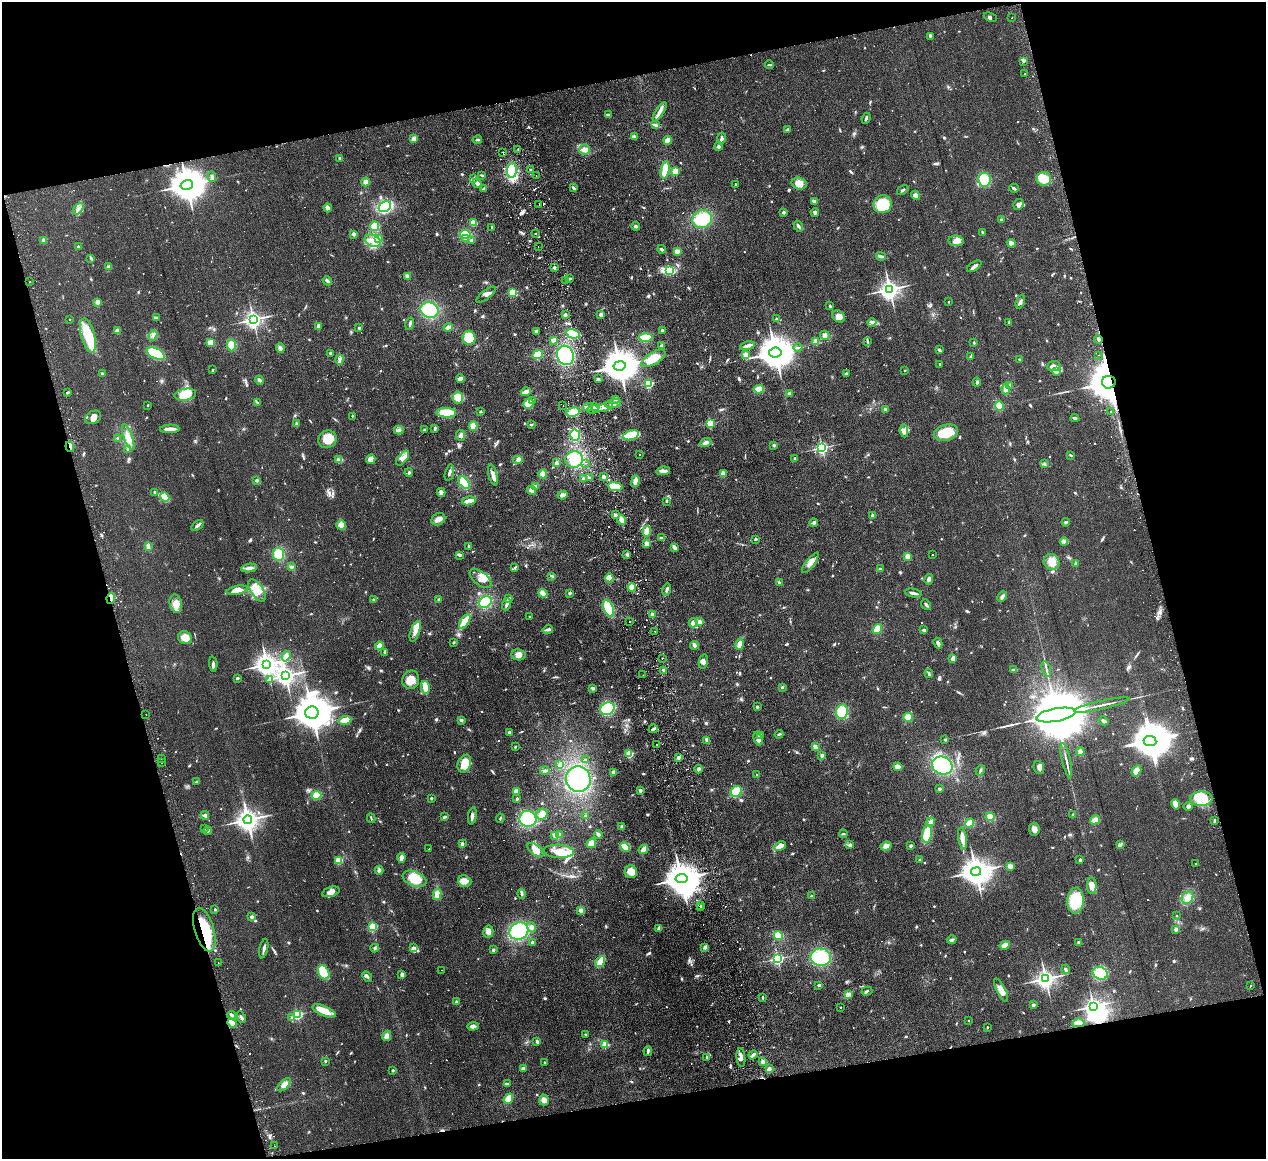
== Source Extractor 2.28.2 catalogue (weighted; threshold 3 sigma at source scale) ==
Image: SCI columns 57-5109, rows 279-4905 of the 5166 x 5065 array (HDU 1 of 3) = the unmasked area's bounding box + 8 px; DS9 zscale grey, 4 x 4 block average (1 PNG px = mean of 4 x 4 image px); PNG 1268 x 1161 px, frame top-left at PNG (2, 2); each listed source drawn as its Kron ellipse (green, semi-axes under 4 px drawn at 4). Shown black and unused: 29% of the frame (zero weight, under 2 of 3 exposures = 3% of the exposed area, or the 3 px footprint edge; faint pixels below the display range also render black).
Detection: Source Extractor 2.28.2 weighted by HDU 2 'WHT'. Background 0.0582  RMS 0.0088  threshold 0.0396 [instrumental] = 3 sigma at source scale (4.5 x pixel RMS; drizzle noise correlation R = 1.50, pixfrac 1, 0.05/0.05 arcsec/px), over >= 5 px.
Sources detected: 1174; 6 too faint to see at this stretch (4 x 4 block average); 8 inside a brighter object's white glare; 36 cosmic-ray / hot-pixel residue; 3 long thin detections or spike segments (spike, bleed or trail) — neither listed nor drawn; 11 coinciding with a brighter row at this scale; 54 inside a brighter listed object's ellipse — not listed separately; of the other 1056, all 500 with FLUX_AUTO >= 5.88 (the completeness limit of this list) listed and drawn (556 fainter detections not listed), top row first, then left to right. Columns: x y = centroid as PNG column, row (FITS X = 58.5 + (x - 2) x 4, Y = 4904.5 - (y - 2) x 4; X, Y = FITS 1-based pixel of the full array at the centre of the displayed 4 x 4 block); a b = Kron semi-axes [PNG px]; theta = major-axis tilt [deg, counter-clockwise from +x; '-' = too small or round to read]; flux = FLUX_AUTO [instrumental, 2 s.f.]
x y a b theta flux
990 17 7 3 -23 10
1012 18 2 2 - 7.6
930 36 4 2 - 8.6
1023 61 3 2 - 8.2
769 65 4 2 - 6
1025 74 2 2 - 17
660 112 11 3 58 27
608 114 3 2 - 7.9
866 118 5 2 - 10
655 125 4 3 - 11
788 129 4 2 - 6.4
634 136 3 3 - 7.1
414 139 4 3 - 28
721 139 6 3 79 15
477 140 5 2 - 9.2
668 140 4 3 - 41
719 146 4 3 - 9.8
518 149 2 2 - 7.9
585 149 5 5 - 28
503 152 2 2 - 31
340 158 2 2 - 7
512 170 8 5 85 170
531 170 3 2 - 6.4
665 170 9 4 81 110
675 171 2 2 - 190
482 175 4 2 - 6.2
536 175 2 2 - 6.9
212 177 5 2 - 8.1
474 179 4 3 - 11
1044 179 7 7 - 91
984 180 7 6 - 180
366 182 4 4 - 26
477 183 5 3 - 31
799 183 7 5 -18 52
736 184 2 2 - 7.1
187 185 6 5 - 15000
574 188 4 2 - 11
1014 188 5 2 - 11
483 189 4 3 - 7
903 190 6 2 33 8.5
915 195 5 4 - 17
814 201 4 2 - 7.4
539 204 2 2 - 7.7
882 204 9 8 - 210
1018 204 6 4 58 29
385 207 6 5 - 280
328 208 4 3 - 26
78 209 6 3 49 17
783 212 2 2 - 41
815 212 4 3 - 11
702 219 10 8 29 180
1001 219 2 2 - 6.6
473 223 4 3 - 54
374 226 5 4 - 57
636 226 4 3 - 8.1
798 226 6 2 -58 14
492 227 3 2 - 6.6
983 232 4 2 - 5.9
536 233 2 2 - 8.8
353 234 2 2 - 54
465 234 6 4 10 120
379 238 4 3 - 11
466 239 2 2 - 20
44 240 3 3 - 15
472 240 4 3 - 13
373 241 8 5 -22 46
956 241 8 5 -4 50
1011 243 4 3 - 41
78 247 2 2 - 26
538 247 2 2 - 9.7
662 249 4 3 - 8.7
677 251 3 3 - 22
881 256 5 3 - 12
91 258 3 2 - 12
974 266 8 3 33 19
108 267 4 3 - 14
554 267 3 3 - 7.1
669 271 3 2 - 360
407 276 3 3 - 22
570 278 3 2 - 7
327 281 5 2 - 14
565 281 2 2 - 7.9
30 282 2 2 - 6
890 289 3 3 - 3600
512 292 2 2 - 290
486 295 12 4 37 24
97 302 2 2 - 110
949 302 2 2 - 9.3
1020 302 7 2 69 11
830 306 3 2 - 6
429 310 9 7 -21 220
601 314 3 3 - 12
565 315 3 2 - 14
839 316 7 5 -40 36
156 318 3 2 - 6.4
70 319 2 2 - 7
253 319 3 3 - 2600
776 319 2 2 - 26
872 322 4 4 - 12
1009 322 3 2 - 7.1
410 324 6 2 75 10
318 326 4 3 - 24
448 327 5 3 - 25
359 328 2 2 - 25
662 330 2 2 - 7.7
117 331 3 3 - 31
536 331 4 2 - 13
573 334 7 4 -15 120
153 335 5 3 - 11
825 335 5 3 - 16
88 336 18 7 -75 200
645 337 7 3 2 79
469 338 7 6 - 130
553 340 3 2 - 14
1098 340 4 2 - 9.1
816 341 2 2 - 170
867 341 4 2 - 6.2
211 342 4 3 - 38
974 343 3 2 - 7.5
231 345 6 4 -85 63
661 346 4 2 - 11
747 346 7 3 11 19
798 347 5 2 - 7.4
280 348 4 3 - 12
939 350 3 2 - 12
330 353 3 3 - 6.6
775 353 6 5 - 16000
156 354 10 5 -26 220
538 355 5 3 - 110
565 355 10 8 -72 330
746 355 3 2 - 20
1098 355 2 2 - 9.4
970 357 3 2 - 5.9
653 358 13 6 31 72
340 359 5 2 - 9.2
1020 359 3 2 - 6.2
940 365 3 2 - 6.8
620 366 6 4 10 15000
1054 366 7 5 5 24
212 370 2 2 - 15
905 370 2 2 - 13
1056 372 4 2 - 9
846 373 3 2 - 6.8
102 374 2 2 - 29
460 378 4 2 - 40
598 379 3 2 - 8.9
259 380 4 3 - 11
977 382 4 2 - 11
1109 382 7 6 - 32000
649 383 2 2 - 530
1010 385 3 3 - 8.1
759 389 5 4 - 62
1005 389 5 3 - 18
526 392 5 3 - 43
67 393 3 2 - 6.8
789 393 3 2 - 7.2
185 395 11 6 7 120
458 398 6 5 - 55
616 399 2 2 - 17
532 400 3 3 - 11
258 403 4 2 - 6.1
528 404 5 5 - 56
613 404 8 3 12 22
148 405 2 2 - 13
563 406 2 2 - 6.5
595 406 4 2 - 9.3
999 406 4 3 - 85
588 407 5 2 - 11
605 407 7 3 23 22
593 409 6 3 5 17
885 409 3 3 - 7.1
481 411 2 2 - 6.3
1110 411 2 2 - 18
573 412 7 5 11 63
446 413 10 5 -1 110
352 416 2 2 - 11
93 417 8 6 27 36
1075 418 4 2 - 7.4
710 423 2 2 - 390
296 424 4 2 - 8.6
531 425 3 2 - 6
473 426 5 4 - 46
435 428 4 3 - 7.6
170 429 10 3 2 39
399 430 5 3 - 12
424 430 3 2 - 6.4
904 431 6 3 -84 18
946 433 12 8 15 140
461 435 5 4 - 16
575 435 5 5 - 110
631 435 8 5 17 130
128 437 13 4 -70 45
117 438 2 2 - 10
327 439 9 8 - 84
705 443 6 3 20 20
774 445 2 2 - 37
70 447 5 4 - 21
822 448 2 2 - 1200
128 449 4 3 - 9
639 455 2 2 - 20
1071 455 3 2 - 6
403 458 9 4 50 27
339 459 4 2 - 8.9
371 459 5 4 - 40
518 459 5 3 - 14
574 459 8 8 - 110
794 459 4 2 - 7.4
556 463 2 2 - 60
585 463 2 2 - 45
1044 464 3 2 - 5.9
663 471 7 3 6 24
409 473 4 2 - 7.9
449 473 8 2 76 14
543 474 4 4 - 33
723 474 2 2 - 130
493 475 11 3 -76 29
604 477 3 2 - 20
589 478 3 2 - 6.9
583 479 3 3 - 10
256 480 3 3 - 7.6
635 481 6 3 75 35
464 483 7 4 -54 130
536 486 3 3 - 11
615 487 7 4 -7 120
532 490 5 3 - 25
155 492 3 3 - 9.9
441 492 4 4 - 22
562 495 5 3 - 27
165 497 5 3 - 73
469 501 7 3 12 41
667 501 3 2 - 6.4
615 515 4 3 - 12
872 516 2 2 - 53
438 519 7 5 32 28
622 520 4 2 - 50
1066 522 4 2 - 8.7
814 523 4 3 - 12
197 525 7 2 37 13
341 525 5 4 - 32
647 531 5 3 - 51
661 538 4 2 - 7.4
755 539 3 2 - 6.1
1064 541 4 3 - 9.8
647 543 3 3 - 18
148 546 4 3 - 15
469 546 2 2 - 51
675 547 4 2 - 25
279 554 6 5 - 79
459 555 3 3 - 7
627 555 4 3 - 9.7
932 555 2 2 - 6.4
908 556 2 2 - 160
1052 562 8 7 - 58
810 563 12 4 52 40
1076 563 2 2 - 35
291 567 4 2 - 11
515 567 3 2 - 6.1
249 568 8 3 7 20
880 569 3 3 - 6.5
552 576 3 2 - 6.3
481 578 13 6 -39 46
609 578 4 4 - 71
929 579 5 2 - 20
779 583 3 2 - 10
632 587 4 4 - 40
237 590 11 3 12 57
257 590 12 6 -56 63
667 590 6 2 75 11
543 593 5 3 - 37
570 593 3 3 - 8.8
913 593 8 2 -10 14
1002 596 6 4 62 16
111 598 5 3 - 20
508 598 4 2 - 8.6
439 599 3 3 - 9.5
374 600 3 3 - 6.5
485 602 7 5 33 150
176 604 9 6 -77 41
507 604 6 2 71 18
926 605 6 2 -52 11
608 608 9 4 -65 150
652 615 4 3 - 17
529 617 2 2 - 8
629 621 2 2 - 6.6
465 622 8 4 57 100
700 622 4 3 - 19
693 623 4 3 - 12
877 629 5 3 - 66
548 630 5 2 - 20
924 630 3 2 - 10
415 631 11 4 72 35
654 631 2 2 - 8.2
185 638 7 6 - 51
454 642 2 2 - 6.7
938 643 5 3 - 19
740 644 6 3 75 35
694 645 4 2 - 27
379 646 4 2 - 51
385 652 4 3 - 9.9
519 655 7 5 -12 36
286 656 5 3 - 28
662 658 2 2 - 22
953 658 2 2 - 66
703 661 7 4 77 20
213 664 7 2 -87 12
267 664 4 3 - 5000
1046 669 8 2 -72 13
664 670 3 2 - 13
1014 670 4 3 - 8.6
929 674 4 2 - 9
643 675 2 2 - 6
286 676 3 3 - 3500
237 678 2 2 - 12
270 679 3 3 - 6.3
411 680 9 8 - 67
425 687 6 3 -78 71
782 687 3 2 - 6.7
592 688 3 2 - 14
1102 705 28 2 13 29
757 707 2 2 - 29
607 709 7 6 - 210
842 712 7 6 - 120
312 713 7 6 - 19000
146 714 2 2 - 6.8
1056 715 20 6 10 90000
908 717 5 4 - 59
345 720 6 3 8 74
461 720 3 3 - 12
1104 721 5 3 - 13
653 729 5 2 - 15
509 732 3 3 - 7.9
779 734 4 2 - 7.6
760 736 2 2 - 21
758 738 7 4 -74 21
707 740 4 3 - 28
945 740 3 2 - 6
1150 741 6 5 - 12000
656 744 2 2 - 7.4
515 747 2 2 - 17
815 747 4 3 - 22
1080 752 4 3 - 22
629 754 2 2 - 290
822 756 3 3 - 11
678 757 3 3 - 14
162 759 2 2 - 6.1
585 760 2 2 - 6.3
1066 760 17 2 -78 22
161 763 2 2 - 8.9
464 764 9 6 65 89
560 765 3 2 - 24
942 765 10 8 -23 300
898 767 4 4 - 31
1039 767 6 5 - 19
698 769 4 3 - 11
980 770 5 2 - 7.1
545 771 5 2 - 11
1136 771 6 4 58 60
613 772 2 2 - 88
757 775 2 2 - 7.1
578 779 13 12 - 330
196 782 4 3 - 11
939 789 2 2 - 15
516 791 4 3 - 24
640 791 3 2 - 15
736 792 6 5 - 99
317 795 5 4 - 63
431 798 2 2 - 23
517 799 2 2 - 18
1201 799 11 7 1 97
1175 804 5 3 - 44
1188 806 4 4 - 13
542 814 6 5 - 32
205 815 4 3 - 14
1073 815 4 2 - 7.1
472 816 8 3 80 20
585 816 4 3 - 8.8
444 817 4 2 - 9.3
990 817 4 4 - 33
371 818 5 2 - 6.3
500 818 4 2 - 6.3
528 819 8 8 - 240
248 820 4 3 - 5300
1095 820 5 4 - 31
1214 821 4 2 - 6.2
931 822 4 3 - 15
970 823 5 4 - 46
622 827 3 3 - 13
204 829 3 2 - 6.3
1034 829 6 5 - 26
208 831 4 2 - 11
843 834 4 2 - 6.2
927 834 9 5 81 130
560 835 3 2 - 29
598 835 4 2 - 21
555 836 4 3 - 21
963 838 11 3 -80 59
591 843 5 4 - 50
462 844 4 3 - 12
850 845 3 3 - 17
1120 845 3 2 - 6.5
780 846 6 3 25 47
886 846 6 4 19 29
911 846 3 3 - 7.8
625 847 5 4 - 67
429 849 2 2 - 8.2
643 849 5 3 - 41
535 850 9 5 -38 45
559 851 15 6 -3 69
401 858 4 2 - 37
339 860 4 3 - 86
920 860 2 2 - 23
1080 860 4 3 - 6.2
1196 863 2 2 - 6.9
1010 866 3 3 - 26
379 870 4 3 - 13
631 871 6 6 - 54
976 871 5 4 - 10000
415 879 12 7 -22 130
681 879 6 4 10 13000
465 881 7 5 -19 35
1092 886 8 4 -88 31
331 892 9 5 17 30
437 894 6 4 79 38
522 894 5 2 - 8.2
811 896 2 2 - 18
1188 898 7 5 53 47
1076 901 13 8 87 190
701 906 2 2 - 6.3
700 908 2 2 - 130
215 910 2 2 - 19
580 910 4 3 - 14
1177 915 2 2 - 8.1
252 917 2 2 - 16
373 927 2 2 - 330
531 927 5 4 - 18
659 928 2 2 - 91
1176 929 4 3 - 13
204 930 22 9 -74 300
519 931 10 8 28 290
488 932 6 5 - 23
778 935 5 4 - 73
952 940 5 3 - 12
532 942 3 2 - 7
1079 942 2 2 - 10
1005 945 5 3 - 46
705 947 4 3 - 17
375 948 4 3 - 9.3
413 948 3 3 - 11
264 949 10 2 77 21
493 950 3 2 - 9.6
821 957 10 8 -9 240
778 959 2 2 - 1100
600 962 6 3 56 97
218 963 2 2 - 6.6
1066 969 5 2 - 8.4
442 970 2 2 - 9.6
324 972 7 5 -64 120
1100 973 8 6 -25 120
402 975 2 2 - 74
367 976 6 3 -45 9.9
1046 979 3 3 - 3400
819 985 3 2 - 8.7
1250 986 2 2 - 6.7
1001 990 13 4 -63 47
867 991 5 2 - 8
848 994 3 3 - 15
763 997 4 2 - 5.9
457 1002 3 3 - 6.5
1033 1005 2 2 - 47
1093 1006 2 2 - 2500
841 1007 2 2 - 5.9
324 1011 12 5 -22 73
232 1015 4 3 - 18
297 1015 2 2 - 640
241 1017 6 3 -68 12
291 1017 2 2 - 6.4
969 1021 2 2 - 8.7
232 1023 5 2 - 60
1078 1023 6 3 6 25
473 1026 5 3 - 19
987 1027 2 2 - 9.9
585 1034 2 2 - 13
387 1036 5 4 - 27
537 1041 3 2 - 21
605 1045 2 2 - 200
648 1051 5 2 - 12
753 1055 4 2 - 13
707 1057 3 2 - 6.4
741 1058 9 3 -84 21
326 1061 3 2 - 6.1
762 1062 4 3 - 14
545 1063 2 2 - 21
524 1068 3 3 - 18
769 1069 2 2 - 72
393 1070 2 2 - 24
507 1084 3 2 - 6
284 1085 8 4 45 31
508 1099 5 4 - 57
544 1100 5 5 - 25
274 1146 2 2 - 11
Overlapping masked pixels (flux is a lower limit): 5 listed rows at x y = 187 185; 1109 382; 70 447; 111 598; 204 930
Diffuse or blended objects may show on this block-average render without a row.